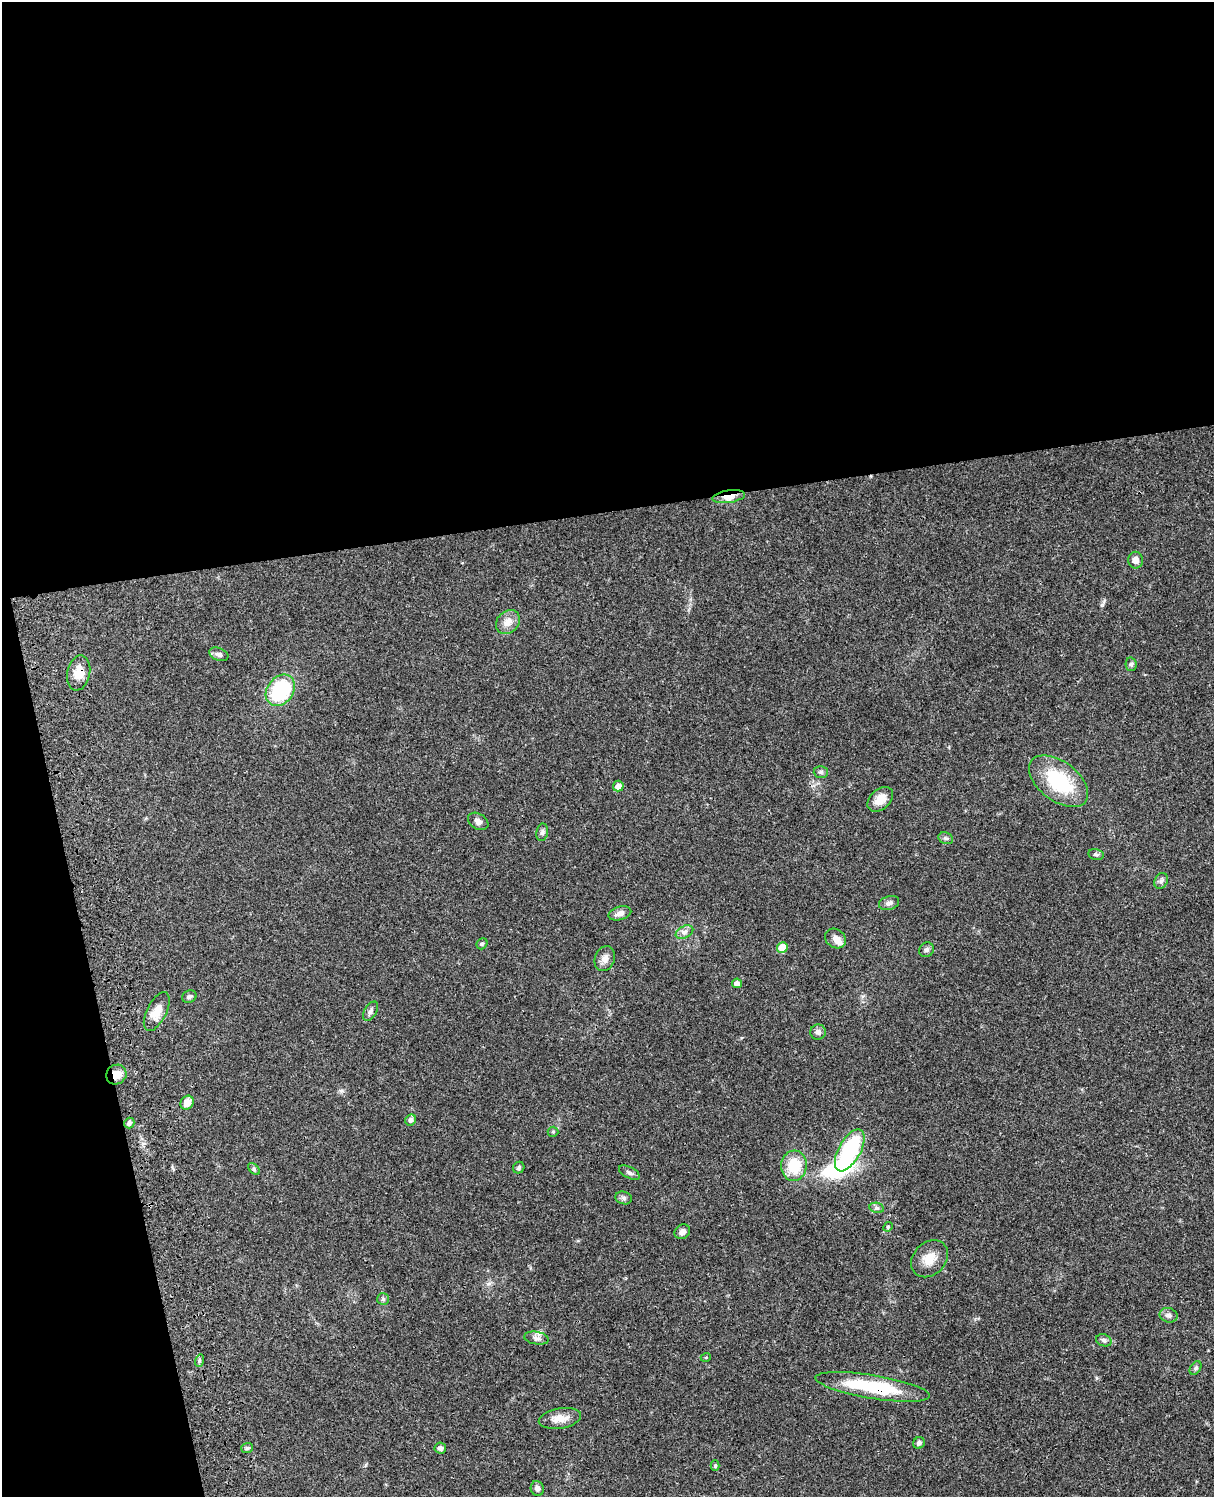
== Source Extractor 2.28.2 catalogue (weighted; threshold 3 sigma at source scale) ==
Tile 1 of 4 x 3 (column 1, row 1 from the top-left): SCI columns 121-1332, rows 3268-4762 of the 5086 x 4928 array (HDU 1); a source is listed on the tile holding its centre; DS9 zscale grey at full resolution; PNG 1216 x 1499 px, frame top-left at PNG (2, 2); each listed source drawn as its Kron ellipse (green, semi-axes under 4 px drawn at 4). Shown black and unused: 39% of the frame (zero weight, under 3 of 4 exposures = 6% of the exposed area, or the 3 px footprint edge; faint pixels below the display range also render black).
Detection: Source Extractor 2.28.2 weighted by HDU 2 'WHT'; one run over the whole footprint, this tile lists its part. Background 0.075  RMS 0.0057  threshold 0.0257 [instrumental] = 3 sigma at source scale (4.5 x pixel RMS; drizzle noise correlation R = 1.50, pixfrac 1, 0.05/0.05 arcsec/px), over >= 5 px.
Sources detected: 60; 2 inside a brighter listed object's ellipse — not listed separately; the other 58 listed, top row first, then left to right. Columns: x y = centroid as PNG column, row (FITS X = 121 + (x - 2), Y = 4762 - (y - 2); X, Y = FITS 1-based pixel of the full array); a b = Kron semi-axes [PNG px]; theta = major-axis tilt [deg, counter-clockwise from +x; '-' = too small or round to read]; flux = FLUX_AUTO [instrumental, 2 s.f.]
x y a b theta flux
729 497 16 6 8 6.7
1135 560 8 7 - 3.2
508 622 13 10 46 5.4
219 654 10 6 -21 1.9
1131 664 7 5 -78 1.2
79 673 17 11 79 8.2
280 690 17 13 53 42
821 772 7 6 - 1.2
1059 781 34 19 -37 38
618 786 5 5 - 4
880 799 14 10 42 6.6
478 821 11 7 -31 2.8
542 832 8 6 79 1.5
946 838 8 5 -20 1.3
1096 854 8 5 -12 1.3
1161 881 8 6 63 1.8
889 903 10 6 18 2.2
620 913 11 6 17 3.1
684 932 9 6 27 2.1
836 939 11 9 -34 3.3
482 944 6 5 - 0.97
782 948 5 5 - 11
926 950 8 7 - 1.4
605 959 13 9 69 3.6
737 983 5 5 - 2.4
189 997 7 6 - 1.4
370 1011 11 6 59 1.8
157 1012 21 9 63 7.9
818 1032 8 7 - 2
116 1074 10 9 - 6.3
187 1103 7 6 - 5.4
411 1120 6 5 - 1.9
129 1123 5 5 - 2.1
553 1132 5 5 - 0.68
850 1150 23 11 61 54
794 1166 15 12 85 17
519 1168 6 5 - 1.2
254 1169 7 4 -46 0.97
629 1173 11 5 -28 1.7
624 1198 8 6 -16 1.5
877 1208 7 5 -10 1.2
888 1227 5 4 - 0.71
682 1232 8 7 - 2.4
929 1259 20 16 47 8.8
383 1299 6 6 - 1.2
1169 1315 9 7 -14 2.1
537 1338 13 6 -9 2.3
1104 1340 8 6 -20 1.6
706 1357 5 3 - 0.49
199 1361 6 4 73 0.88
1196 1368 7 5 54 1.1
873 1387 58 11 -9 39
560 1418 21 10 10 7
919 1443 6 5 - 1.5
247 1448 6 5 - 1.2
440 1448 6 5 - 1.9
715 1466 5 4 - 0.74
537 1488 7 6 - 1.8
Overlapping masked pixels (flux is a lower limit): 4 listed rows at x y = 729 497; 79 673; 116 1074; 873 1387